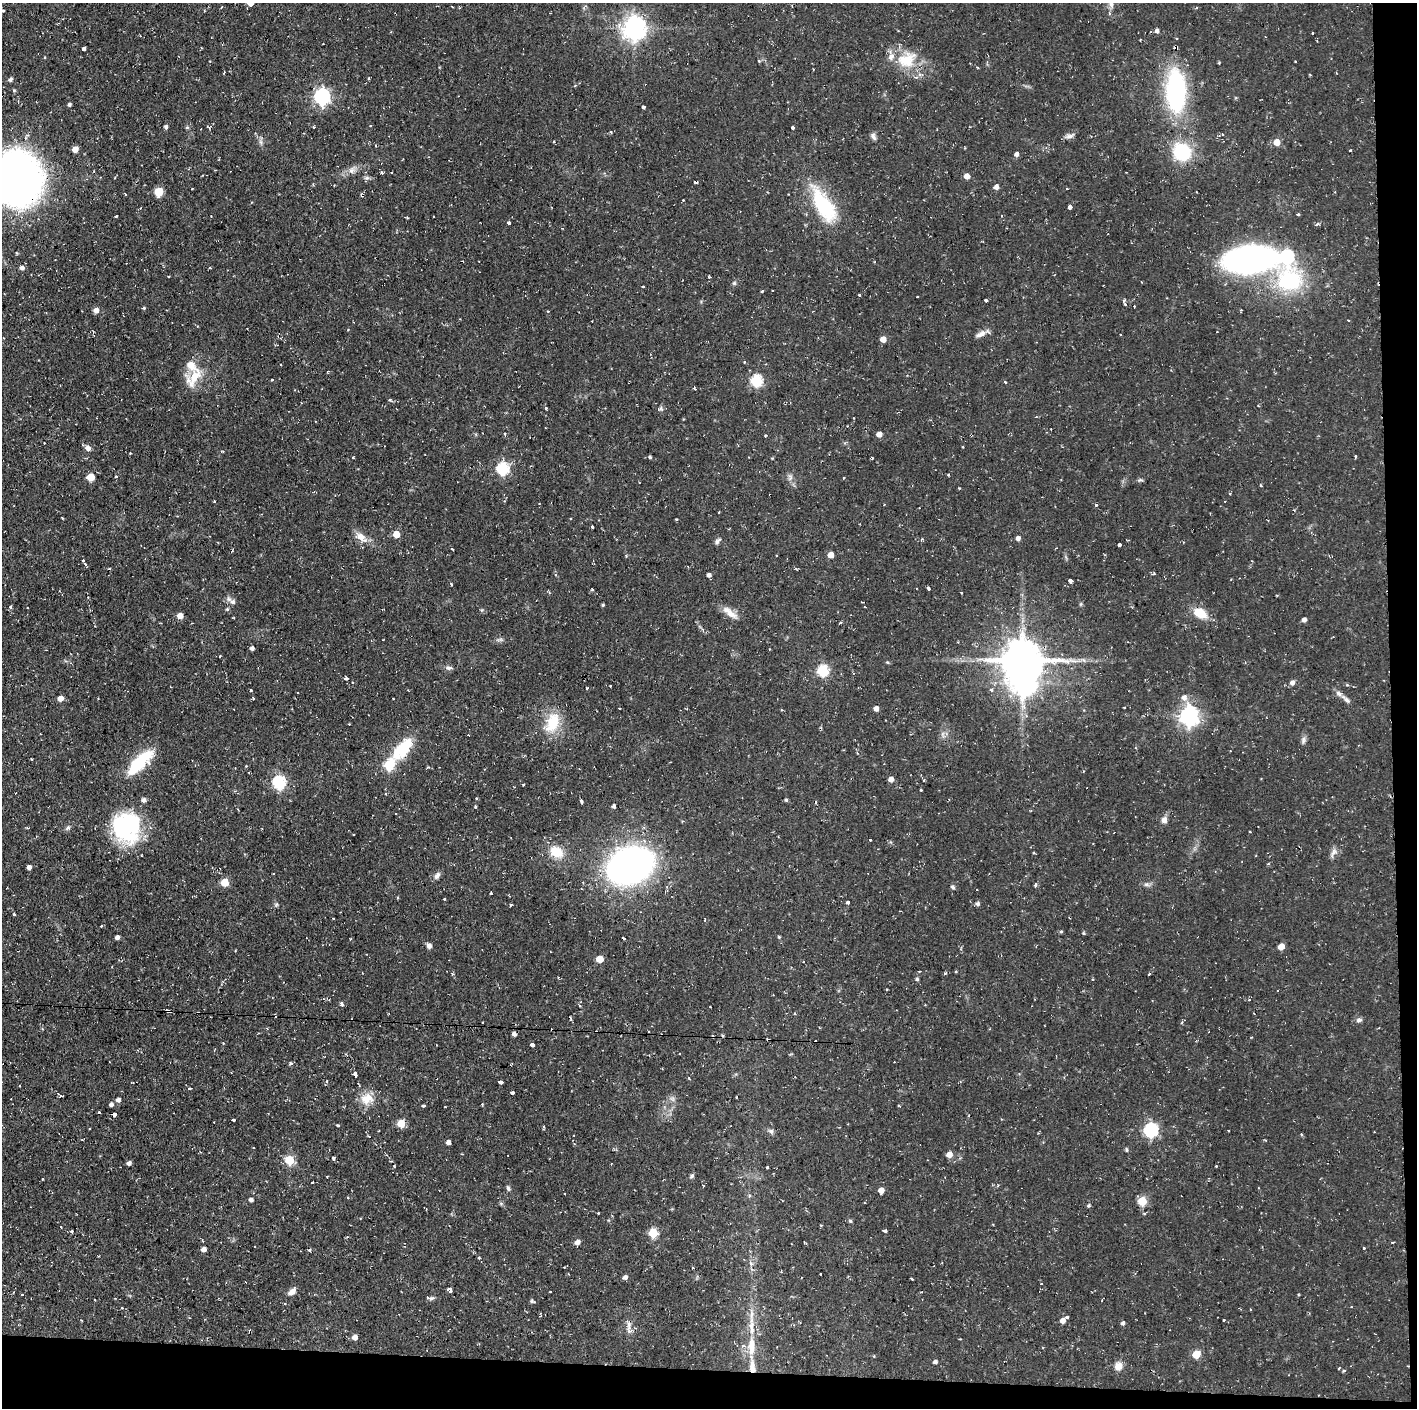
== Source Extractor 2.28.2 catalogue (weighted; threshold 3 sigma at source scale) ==
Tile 9 of 3 x 3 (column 3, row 3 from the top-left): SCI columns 2833-4247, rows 1-1406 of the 4247 x 4218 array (HDU 1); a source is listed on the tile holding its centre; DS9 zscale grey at full resolution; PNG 1419 x 1410 px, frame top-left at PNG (2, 3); no overlay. Shown black and unused: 5% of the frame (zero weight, under 2 of 3 exposures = <1% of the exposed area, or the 3 px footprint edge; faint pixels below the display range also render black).
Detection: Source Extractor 2.28.2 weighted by HDU 2 'WHT'; one run over the whole footprint, this tile lists its part. Background 0.0586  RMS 0.0063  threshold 0.0283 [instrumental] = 3 sigma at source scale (4.5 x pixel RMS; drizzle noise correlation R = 1.50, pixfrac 1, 0.05/0.05 arcsec/px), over >= 5 px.
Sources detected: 315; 2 inside a brighter object's white glare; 32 cosmic-ray / hot-pixel residue — not listed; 6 inside a brighter listed object's ellipse — not listed separately; the other 275 listed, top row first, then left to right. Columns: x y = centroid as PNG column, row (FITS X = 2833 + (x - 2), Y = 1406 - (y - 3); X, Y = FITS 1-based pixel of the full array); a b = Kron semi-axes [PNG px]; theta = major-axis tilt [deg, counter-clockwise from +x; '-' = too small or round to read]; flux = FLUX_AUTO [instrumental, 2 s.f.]
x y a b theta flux
250 3 5 5 - 7.1
1111 5 8 6 -77 2
452 6 3 2 - 0.47
3 10 3 3 - 1.7
634 28 8 7 - 500
1157 31 4 4 - 2.6
1313 33 2 2 - 0.64
140 36 3 2 - 0.49
83 48 4 3 - 7.2
1176 48 4 4 - 4.4
906 60 26 19 26 19
1295 61 3 3 - 0.81
1310 75 3 2 - 0.56
916 77 5 4 - 0.87
10 80 6 4 37 1.5
14 90 5 4 - 0.8
1176 91 27 12 -89 130
322 96 7 7 - 140
69 104 4 4 - 1.3
643 107 3 3 - 4.1
370 126 3 3 - 0.61
166 127 4 4 - 1.6
187 127 6 4 1 0.77
314 127 3 2 - 0.53
793 128 3 3 - 1.6
873 136 10 5 -63 1.8
1069 136 12 6 17 2.3
25 138 8 5 82 1.8
261 142 7 4 -71 1.4
1277 142 5 5 - 8.2
75 149 5 5 - 4.1
1350 150 3 3 - 2.1
1182 152 17 15 -45 35
1016 154 5 4 - 2.1
351 170 10 7 34 3
382 173 3 3 - 1.7
967 176 5 5 - 4.5
18 178 34 30 -74 460
367 178 7 4 -17 1.3
996 187 5 5 - 2.6
1066 189 3 2 - 0.68
158 192 6 5 - 22
125 194 3 2 - 1.1
788 194 2 2 - 0.53
683 200 2 2 - 0.43
824 205 42 17 -60 44
1070 207 4 3 - 7.4
1298 214 3 3 - 0.88
116 216 3 3 - 1.7
211 216 2 2 - 0.49
508 223 4 3 - 5.7
1317 224 6 3 28 1
1251 259 42 20 6 240
22 268 5 5 - 2
210 268 4 2 - 0.49
1290 281 27 27 - 54
734 283 6 5 - 0.98
643 286 3 3 - 1.3
762 291 3 3 - 1.3
859 295 3 2 - 1.7
917 297 3 2 - 0.48
986 300 3 3 - 1
1124 300 5 4 - 1.1
144 308 4 4 - 0.66
1241 310 3 3 - 0.54
96 311 5 5 - 3.8
548 311 4 3 - 0.48
981 334 14 7 28 3.5
883 339 5 5 - 5.7
194 377 32 14 55 14
272 380 3 2 - 0.91
756 381 6 5 - 56
1005 382 3 3 - 1.3
694 389 4 3 - 2.4
390 400 5 4 - 0.91
546 408 3 3 - 1.1
660 409 10 5 24 1.3
879 434 5 4 - 4
88 448 8 7 - 2.6
223 451 4 3 - 0.59
130 453 3 2 - 0.5
1355 456 3 3 - 1.2
353 457 3 2 - 0.64
650 457 4 3 - 0.9
872 458 3 3 - 0.58
503 469 6 6 - 67
91 477 5 5 - 15
116 477 3 3 - 0.8
790 477 9 5 -72 2
843 478 3 2 - 0.77
1140 480 8 4 17 1
1260 486 3 3 - 2.3
770 495 2 2 - 0.83
214 501 3 2 - 0.63
1096 505 3 3 - 0.9
62 518 3 2 - 0.61
592 527 3 3 - 1.7
396 534 6 6 - 7.2
361 537 13 9 -46 5.7
1018 538 5 4 - 2.3
922 539 4 4 - 0.68
717 541 9 5 44 1.6
1119 545 3 3 - 3.7
452 549 3 2 - 0.79
831 555 4 4 - 6.3
83 560 3 3 - 1.7
85 564 3 3 - 1.1
1153 574 5 3 - 0.75
709 575 4 4 - 1.8
1070 581 4 3 - 3.3
928 588 4 3 - 2.3
592 589 3 3 - 0.63
233 602 7 6 - 2.3
603 605 4 3 - 0.69
10 607 3 3 - 1.7
227 609 5 4 - 0.9
1200 613 15 10 -29 12
731 614 21 9 -32 5.7
180 616 5 4 - 5.5
1304 620 4 4 - 2.2
840 623 4 3 - 0.72
703 629 5 4 - 1.3
252 648 4 4 - 2
1022 660 13 11 4 1900
887 662 5 3 - 0.61
449 668 9 6 -1 1.7
823 671 6 6 - 53
346 678 4 3 - 1.6
1292 683 5 5 - 2.5
610 686 3 2 - 0.74
586 688 3 3 - 1.2
251 690 3 3 - 0.6
991 690 3 3 - 2.4
60 698 5 4 - 4.6
253 698 4 3 - 0.97
1184 698 7 7 - 3.3
1346 699 16 6 -42 3.4
1124 707 2 2 - 0.41
620 708 3 2 - 0.56
876 709 4 4 - 3.4
1189 716 8 7 - 280
552 723 27 16 67 18
1303 740 10 6 87 1.8
403 749 33 14 46 26
139 762 32 11 44 33
389 765 6 5 - 38
246 766 3 3 - 0.54
891 779 5 4 - 3.5
279 782 6 6 - 85
523 784 3 3 - 0.81
921 790 3 2 - 0.58
476 798 3 3 - 0.66
143 800 5 5 - 2.1
786 800 4 4 - 0.95
581 801 5 3 - 1
816 802 3 2 - 1
475 806 3 3 - 0.71
614 806 4 3 - 1.6
1164 820 8 7 - 2.7
125 826 33 30 -66 72
68 828 8 5 41 1.4
1250 832 2 2 - 0.49
870 840 3 3 - 0.85
556 852 13 10 -25 14
1333 852 14 5 64 2.5
630 865 28 19 22 400
29 867 4 4 - 2.6
273 874 2 2 - 0.61
437 875 11 6 55 2.3
225 883 5 5 - 16
1146 884 8 6 -1 1.7
1035 885 5 4 - 1.1
953 887 6 5 - 1.2
397 897 4 3 - 0.57
444 899 3 3 - 1
848 902 3 3 - 2.8
977 904 5 5 - 1.4
276 905 6 4 19 0.85
14 914 3 3 - 0.76
1061 931 4 4 - 0.76
117 937 4 4 - 2.3
350 939 4 2 - 0.41
429 946 6 5 - 2.3
1281 947 5 5 - 7.3
600 959 5 5 - 11
919 971 3 3 - 0.64
945 973 4 3 - 0.76
1149 974 3 2 - 1.4
917 979 4 4 - 1.1
342 1004 4 3 - 3.1
580 1006 4 2 - 0.82
169 1011 5 3 - 2.6
1359 1020 8 5 10 1.7
514 1034 4 4 - 2.2
223 1043 3 3 - 0.46
532 1045 3 3 - 13
290 1063 4 4 - 1.3
355 1074 4 3 - 10
689 1078 4 3 - 0.53
327 1081 3 3 - 1.5
500 1082 4 3 - 7.8
20 1086 3 2 - 0.48
189 1088 4 3 - 0.86
512 1093 4 3 - 3
736 1097 3 2 - 0.43
367 1099 18 14 14 9.1
673 1099 7 4 -72 1.4
118 1100 6 5 - 1.9
111 1104 4 4 - 1.8
424 1105 3 3 - 3.8
99 1112 3 3 - 0.73
114 1114 4 3 - 24
233 1120 3 3 - 3.1
401 1124 5 5 - 15
337 1125 3 2 - 1
1151 1130 6 6 - 98
771 1131 8 6 -57 1.5
1301 1134 3 3 - 1.1
448 1142 4 4 - 2.6
462 1154 2 2 - 0.48
949 1155 5 5 - 5.4
333 1158 4 3 - 1.1
290 1160 5 5 - 25
129 1163 4 4 - 2
394 1166 3 3 - 0.43
1216 1166 2 2 - 0.42
767 1168 3 3 - 2.9
692 1176 6 5 - 1.1
42 1179 3 2 - 0.89
312 1182 3 3 - 2.1
508 1188 7 4 -68 1.3
881 1190 5 4 - 5
348 1198 3 3 - 1.4
251 1200 4 4 - 1.9
1142 1201 5 5 - 22
501 1204 6 4 -20 0.84
1088 1206 5 4 - 0.83
598 1213 2 2 - 0.45
850 1221 5 4 - 0.91
72 1231 3 3 - 1.4
885 1231 4 3 - 3
653 1233 5 5 - 25
577 1242 6 5 - 2.5
1393 1242 3 2 - 0.71
254 1246 3 2 - 1.1
1364 1248 3 3 - 1.6
204 1249 4 4 - 3.6
309 1250 3 3 - 2
479 1258 3 3 - 1.5
751 1263 6 4 -19 0.97
564 1267 2 2 - 0.49
693 1268 3 2 - 0.59
820 1274 3 2 - 0.99
625 1277 5 5 - 2
1041 1284 2 2 - 0.57
450 1290 5 4 - 5.6
292 1292 10 6 40 3.6
551 1292 3 3 - 1.3
22 1295 4 2 - 0.44
431 1298 7 5 14 1.2
532 1301 6 4 -22 1
285 1303 3 3 - 0.95
122 1308 3 3 - 0.43
1067 1317 4 3 - 1.8
1224 1320 3 3 - 1.1
1063 1321 5 4 - 3.7
1123 1323 4 4 - 1.5
629 1325 20 4 88 3.2
355 1337 5 5 - 3.5
751 1346 23 9 88 12
1196 1355 5 5 - 17
935 1362 5 4 - 1.7
1118 1366 11 9 54 4.2
1339 1368 4 2 - 0.49
1343 1371 5 3 - 0.66
Overlapping masked pixels (flux is a lower limit): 7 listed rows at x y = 1176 48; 1176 91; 18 178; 770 495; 1022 660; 169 1011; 114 1114
Isophote crosses this tile's border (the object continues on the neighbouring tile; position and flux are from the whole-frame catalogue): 3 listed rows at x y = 250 3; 3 10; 18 178